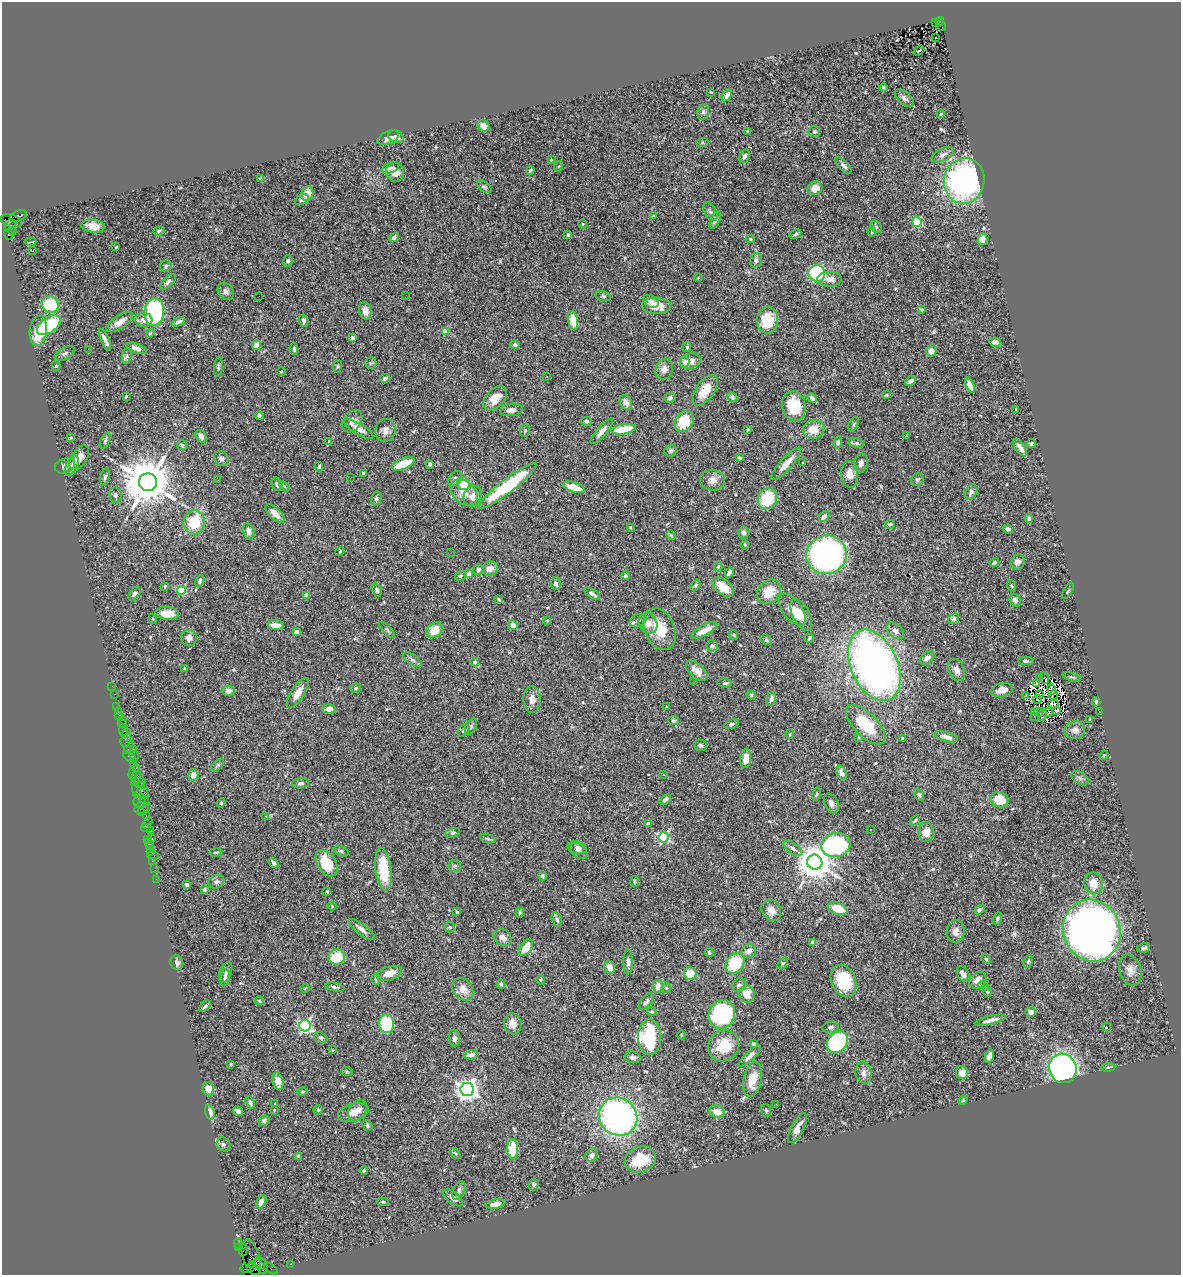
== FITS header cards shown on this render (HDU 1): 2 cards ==
NAXIS1  =                 1179
NAXIS2  =                 1273

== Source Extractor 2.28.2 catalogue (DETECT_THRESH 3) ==
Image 1179 x 1273 px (HDU 1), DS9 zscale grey, 1 PNG px = 1 image px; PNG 1183 x 1277 px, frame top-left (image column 1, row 1273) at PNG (2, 2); each listed source drawn as its Kron ellipse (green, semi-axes under 4 px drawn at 4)
Background 0.614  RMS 0.026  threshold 0.0787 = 3 sigma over >= 5 px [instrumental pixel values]
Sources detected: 485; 5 with non-positive FLUX_AUTO (blend fragments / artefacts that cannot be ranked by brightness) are neither listed nor drawn; the other 480 listed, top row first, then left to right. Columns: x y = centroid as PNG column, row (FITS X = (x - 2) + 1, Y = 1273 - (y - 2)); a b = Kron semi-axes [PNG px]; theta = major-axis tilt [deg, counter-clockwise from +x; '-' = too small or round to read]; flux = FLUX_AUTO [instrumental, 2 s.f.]
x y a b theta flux
940 21 4 3 - 200
935 22 3 2 - 78
941 25 7 4 -64 140
936 37 2 2 - 3.1
919 51 6 3 37 21
884 88 4 3 - 2.5
711 92 4 3 - 1.7
727 95 7 4 56 7.2
905 98 11 6 -41 5.8
703 112 8 6 77 4.4
941 114 4 3 - 1.8
483 126 6 5 - 15
748 131 4 3 - 2.4
814 132 5 5 - 3.8
396 137 8 6 -23 7.5
388 138 11 6 25 8.7
702 143 6 4 19 2.1
943 155 12 6 26 8.1
745 156 7 4 65 5.4
551 160 3 3 - 1.2
559 166 5 3 - 1.6
844 166 10 5 -45 5.2
391 168 9 5 20 4.6
530 170 4 3 - 2.7
395 172 10 9 - 13
261 178 4 2 - 1.5
964 181 23 20 81 390
484 187 8 5 -36 3.6
815 188 8 6 24 15
307 194 7 6 - 17
302 200 7 5 24 5.3
710 212 10 5 -60 5.3
18 216 9 5 27 170
654 216 4 3 - 1.7
715 220 9 4 66 7.6
11 221 11 6 -20 620
917 222 5 4 - 120
583 224 4 4 - 1.7
10 225 6 3 42 250
93 226 11 7 -9 14
876 227 6 5 - 2.9
12 231 4 2 - 12
159 231 6 4 18 2.8
872 232 4 4 - 1.9
795 234 6 4 27 2.7
8 235 5 3 - 110
568 235 4 4 - 2
394 237 5 4 - 4.6
750 239 5 4 - 2.6
983 239 6 5 - 36
31 242 5 2 - 2
116 247 3 3 - 1.6
33 251 3 3 - 67
756 260 7 6 - 4.9
288 261 6 5 - 4.7
166 266 6 5 - 3.9
817 273 8 8 - 210
698 278 4 3 - 1.3
829 279 12 7 3 12
168 282 10 4 43 4.1
226 291 9 7 -52 6
406 295 2 2 - 2.6
259 296 2 2 - 0.72
603 296 8 4 -14 3
651 301 8 5 -30 7.5
50 304 9 8 - 82
656 306 14 8 -2 28
921 309 3 3 - 1.9
365 311 9 6 -75 11
154 312 14 10 84 200
143 320 9 7 -7 9.5
573 320 10 5 -81 29
767 320 13 10 85 52
304 321 6 4 -77 4.4
120 322 15 6 33 14
178 322 7 3 26 4.7
49 325 13 7 35 120
38 331 15 8 85 36
445 332 4 4 - 31
150 333 4 4 - 2
352 338 4 3 - 11
105 340 11 3 -65 8.1
995 342 6 4 -7 6.9
256 345 5 5 - 12
515 345 5 4 - 4.8
687 347 5 3 - 3.2
136 348 11 4 -21 8.4
88 349 2 2 - 15
294 349 6 4 -89 3.6
931 351 5 5 - 15
65 354 11 5 27 5.4
127 356 8 5 83 4.1
690 361 10 7 19 19
685 362 6 5 - 4.2
371 363 6 5 - 2.8
56 366 5 4 - 2.2
337 366 6 3 82 2.1
218 367 10 4 84 3.2
664 369 10 8 68 11
281 371 5 3 - 1.2
547 377 2 2 - 1.4
385 378 5 4 - 5.6
910 381 6 4 36 7.7
970 385 8 4 -67 13
705 390 18 9 54 30
886 395 4 3 - 2.3
126 396 3 2 - 2.3
732 397 5 4 - 4.1
495 398 14 9 47 22
670 398 6 5 - 4.2
812 398 5 4 - 6.1
626 402 8 6 -64 12
794 406 15 11 -76 61
511 410 11 6 8 9.1
1016 410 4 3 - 2
259 416 4 4 - 4.8
352 421 12 9 52 9.2
586 421 5 4 - 3.3
684 422 11 8 55 52
854 424 8 4 66 2.7
359 429 16 5 -31 11
624 429 12 5 10 48
748 429 3 2 - 1.5
814 429 11 9 9 26
385 430 11 10 - 12
525 431 6 5 - 2.8
602 431 16 5 49 11
201 436 7 5 -55 8.1
906 436 3 3 - 1.5
71 438 4 3 - 2.9
105 440 8 4 66 3.3
329 441 3 3 - 1.4
838 442 6 4 80 5.5
856 443 8 5 -10 3.6
1031 443 4 3 - 3
182 445 5 5 - 2.6
1020 448 10 4 -56 9.5
671 451 6 5 - 3.7
79 458 14 7 58 15
221 458 8 6 -51 6.3
740 458 4 3 - 3
803 463 3 2 - 2.2
861 463 10 6 78 8
403 464 12 5 24 41
430 464 4 3 - 3.6
786 464 21 6 48 17
72 465 11 6 66 6
65 466 10 7 21 7.5
319 466 4 3 - 2.4
363 473 4 3 - 2.9
850 474 13 8 -85 15
105 477 8 4 79 4.1
351 477 2 2 - 2.1
455 479 8 6 54 7.2
218 480 2 2 - 1.8
712 480 12 10 -1 12
917 480 7 6 - 3.6
148 482 9 8 - 9600
277 484 7 5 -62 5.2
464 484 6 6 - 49
284 486 6 4 -45 2.2
508 486 36 7 37 130
574 487 11 5 -18 30
971 492 8 5 64 8.6
464 493 15 11 -44 22
115 495 8 6 -80 4.9
472 496 10 8 69 11
376 499 7 5 77 3.3
767 499 11 9 65 72
275 513 12 5 -44 19
824 516 6 4 48 8.2
1029 518 4 4 - 3.8
194 522 12 10 85 64
890 524 5 4 - 3.5
630 527 3 2 - 1.5
1008 529 5 4 - 6.6
249 531 8 5 -79 9.7
743 532 6 5 - 5
671 535 5 3 - 1.8
745 544 4 3 - 2.1
340 551 5 4 - 1.9
450 553 2 2 - 2.5
826 555 20 19 - 560
994 562 5 3 - 4.2
1018 562 8 6 63 9.7
718 567 5 4 - 3.3
490 569 8 7 - 14
478 570 6 5 - 7.8
729 573 5 4 - 9.6
469 574 4 3 - 14
460 576 6 4 34 2.6
625 576 4 4 - 3.8
200 581 6 4 64 4.5
556 584 6 5 - 4.7
695 585 6 4 51 3
165 586 4 3 - 2.6
1012 586 6 3 -69 1.8
723 587 12 7 -39 30
377 590 7 5 -73 4.4
181 591 4 4 - 82
1068 591 9 3 60 2.1
769 592 13 10 49 34
134 594 8 5 56 4
592 594 8 4 -29 6.5
306 595 4 4 - 20
499 599 4 2 - 2.4
1015 600 6 5 - 5.5
792 609 18 9 -53 25
167 613 12 6 -3 23
801 615 17 8 -64 18
153 619 5 3 - 1.4
954 619 6 5 - 3.5
547 621 4 4 - 1.9
638 621 9 6 25 5.5
648 623 11 9 -64 14
276 625 8 4 -4 13
513 625 5 4 - 13
660 629 22 15 -67 49
387 630 10 3 -46 2.9
434 630 9 7 42 26
704 630 14 5 29 24
895 631 10 7 -40 6.7
297 632 4 4 - 13
733 635 5 3 - 2.4
189 638 8 8 - 7.4
809 638 4 3 - 2.5
766 640 6 4 -45 3.4
712 646 6 5 - 5
927 658 8 5 39 8.4
412 660 11 5 -36 5.3
1026 661 7 4 0 3.5
475 662 4 4 - 2.6
874 665 38 23 -66 1000
185 668 3 3 - 2
957 670 11 8 -70 9.4
697 671 13 7 -42 15
1072 677 9 3 -18 2.4
1040 678 3 2 - 3.3
1044 678 6 2 -66 2.8
694 682 3 2 - 1.9
725 683 7 4 -7 3.2
1037 683 4 2 - 2.9
112 686 2 2 - 6.8
356 688 5 4 - 2.9
1051 689 5 3 - 2
1002 690 11 7 14 12
228 691 6 5 - 11
298 693 17 6 58 14
114 694 2 2 - 3.8
1040 694 4 2 - 0.33
751 695 5 4 - 1.9
1026 695 2 2 - 3.8
1053 695 5 2 - 1.3
532 699 13 8 -87 14
771 699 7 4 77 4.9
1037 699 4 2 - 0.32
1096 702 4 3 - 3.4
1054 704 5 3 - 1.5
117 706 2 2 - 16
666 707 3 2 - 1.1
329 709 7 5 1 10
1056 710 4 2 - 1.2
1035 711 3 2 - 2.2
1099 711 2 2 - 21
118 712 3 2 - 25
1038 712 4 2 - 1.2
1048 713 5 2 - 0.54
1043 715 6 2 76 2.5
119 716 3 2 - 51
1034 716 4 2 - 1.3
1090 719 4 3 - 1.7
122 720 2 2 - 8.2
673 720 5 4 - 3.4
122 724 4 2 - 19
731 724 7 4 18 4.1
866 725 25 11 -45 67
471 726 8 5 64 3.8
1075 730 10 9 - 12
123 731 7 3 -73 82
463 731 6 5 - 3
127 733 4 2 - 250
790 734 4 3 - 1.5
859 737 4 4 - 2
946 737 12 4 -15 8.1
903 738 3 3 - 2.4
126 740 6 5 - 110
129 744 3 2 - 54
700 745 6 5 - 3.2
134 749 3 2 - 100
127 751 3 2 - 44
1104 755 5 3 - 1.7
134 756 5 3 - 28
130 757 8 4 -38 130
746 758 9 5 84 24
133 764 2 2 - 29
218 765 8 4 43 2.8
136 768 2 2 - 35
841 773 8 5 -62 7.9
133 775 7 3 -82 110
193 775 6 5 - 11
663 775 3 2 - 2.4
136 776 4 2 - 78
1080 778 9 6 -30 5.8
134 781 3 2 - 34
140 782 6 3 11 160
300 783 8 5 2 4
141 785 3 3 - 110
136 790 7 3 -79 170
141 793 6 5 - 75
816 794 7 3 80 1.9
919 795 6 4 -59 3.6
665 800 6 4 38 4.4
999 800 9 7 -20 46
140 801 7 6 - 150
143 802 7 3 48 150
221 803 5 3 - 1.8
831 803 10 6 -65 7.3
142 808 7 5 18 110
142 813 4 2 - 41
146 816 3 2 - 31
266 816 3 3 - 2.7
915 820 6 3 42 2.6
148 821 2 2 - 58
648 823 4 4 - 4.1
146 825 3 2 - 33
146 828 5 2 - 49
150 830 3 2 - 56
870 830 2 2 - 1.4
926 832 9 8 - 19
453 833 8 4 17 2.9
664 837 5 5 - 200
152 838 3 2 - 33
148 839 3 2 - 31
488 839 8 3 -19 2.7
149 842 3 3 - 37
836 845 15 12 15 310
150 846 3 3 - 57
577 848 10 6 -12 5.1
793 848 11 5 -34 5.8
151 851 4 2 - 55
341 851 8 5 -21 3.4
579 851 10 6 -40 5.4
216 852 6 3 10 2.2
153 856 6 3 -16 84
152 861 2 2 - 21
815 862 7 7 - 4700
274 863 5 4 - 4.9
326 863 14 9 -58 50
455 866 6 5 - 3.7
154 868 2 2 - 22
383 869 21 8 -83 74
542 876 5 4 - 3.4
156 879 2 2 - 14
216 882 8 6 24 5.2
635 882 5 3 - 2.1
1093 883 11 9 -79 24
187 885 4 4 - 4
205 890 4 3 - 3
327 891 3 3 - 1.7
332 906 4 3 - 1.8
838 909 10 5 -19 38
771 910 11 9 -56 14
980 910 5 3 - 8.9
457 912 3 3 - 3.5
520 913 5 4 - 2.5
557 919 7 5 -72 5.2
997 919 6 4 72 2.7
450 927 5 5 - 2.7
362 929 16 5 -37 9.2
956 931 11 9 81 12
1092 931 31 28 -69 1500
502 937 9 8 - 11
813 942 4 4 - 5.8
526 947 9 5 59 27
1144 948 6 5 - 5
749 951 8 6 46 9.9
709 952 5 3 - 2.3
337 957 8 7 - 48
986 959 5 4 - 2.1
1028 961 7 4 64 2.8
628 962 12 4 -90 5.9
176 963 7 6 - 6.6
735 963 11 8 54 69
783 963 6 4 57 2.4
610 967 6 5 - 15
1130 970 16 11 -72 15
226 972 11 6 67 5.5
390 973 13 7 19 20
690 973 6 6 - 39
963 974 8 5 -61 8.8
225 978 8 5 80 3.9
376 979 5 4 - 2.8
541 980 4 3 - 1.7
978 980 10 7 41 15
843 981 16 12 -67 73
501 984 5 4 - 3.2
739 985 7 6 - 6.6
658 986 6 5 - 18
983 986 6 4 -26 2.7
335 987 10 4 -11 3.9
305 988 4 3 - 1.2
666 988 5 4 - 2.6
463 989 12 9 -55 17
987 991 5 3 - 2.6
747 994 8 7 - 26
259 1001 4 3 - 2.1
646 1002 10 5 50 5.3
205 1006 7 3 41 3.9
652 1012 4 4 - 2.6
1031 1012 5 4 - 9.4
722 1014 14 13 - 200
990 1020 16 3 14 10
387 1024 9 7 -87 130
513 1024 10 8 -82 14
305 1026 6 5 - 330
831 1027 8 5 9 4.4
1107 1027 4 2 - 26
681 1035 4 3 - 1.4
649 1037 17 11 -90 160
321 1038 6 5 - 3.5
454 1038 8 5 -84 5.7
837 1042 12 9 48 170
753 1044 4 4 - 3.5
724 1046 16 15 - 48
333 1050 3 2 - 1.1
471 1055 7 5 14 9.1
750 1056 14 4 43 7.5
989 1056 7 4 74 8.6
633 1057 8 6 -10 6.1
231 1064 3 3 - 2
1108 1067 7 3 8 2.5
1063 1068 15 13 -72 690
347 1072 6 3 -19 1.9
962 1072 6 6 - 14
863 1073 11 8 -83 10
752 1079 18 9 80 33
278 1081 9 5 -77 12
208 1089 6 6 - 18
467 1090 7 6 - 1500
302 1092 5 3 - 1.9
963 1100 4 4 - 2.2
250 1102 7 4 -68 3.9
275 1103 2 2 - 1
776 1104 3 2 - 2.1
274 1110 3 2 - 1.3
318 1110 4 4 - 2.3
358 1110 11 8 57 12
766 1110 6 5 - 2.5
238 1111 5 4 - 5.6
210 1112 7 5 -77 14
353 1112 16 8 16 18
717 1112 8 6 -22 19
618 1117 20 18 -42 560
264 1121 5 5 - 4.9
367 1126 6 4 -50 3.3
797 1128 16 6 62 14
223 1144 7 6 - 4.1
512 1149 10 5 89 56
455 1153 6 4 -44 2.2
592 1155 7 6 - 9.2
299 1157 4 3 - 9.1
640 1159 16 12 21 67
364 1171 4 3 - 1.8
534 1184 6 5 - 2.9
459 1190 10 6 65 6.2
453 1198 11 5 -38 8.7
261 1202 7 4 64 9.9
383 1202 6 4 -5 2.3
495 1204 9 4 10 11
238 1243 5 2 - 24
239 1248 3 2 - 36
243 1250 6 2 -89 22
251 1257 18 8 -74 290
257 1263 5 3 - 150
252 1264 3 3 - 350
290 1264 2 2 - 8.9
261 1265 9 5 -65 630
251 1267 4 3 - 320
245 1269 5 3 - 91
271 1269 8 2 -36 54
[5 non-positive-flux detections neither listed nor drawn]